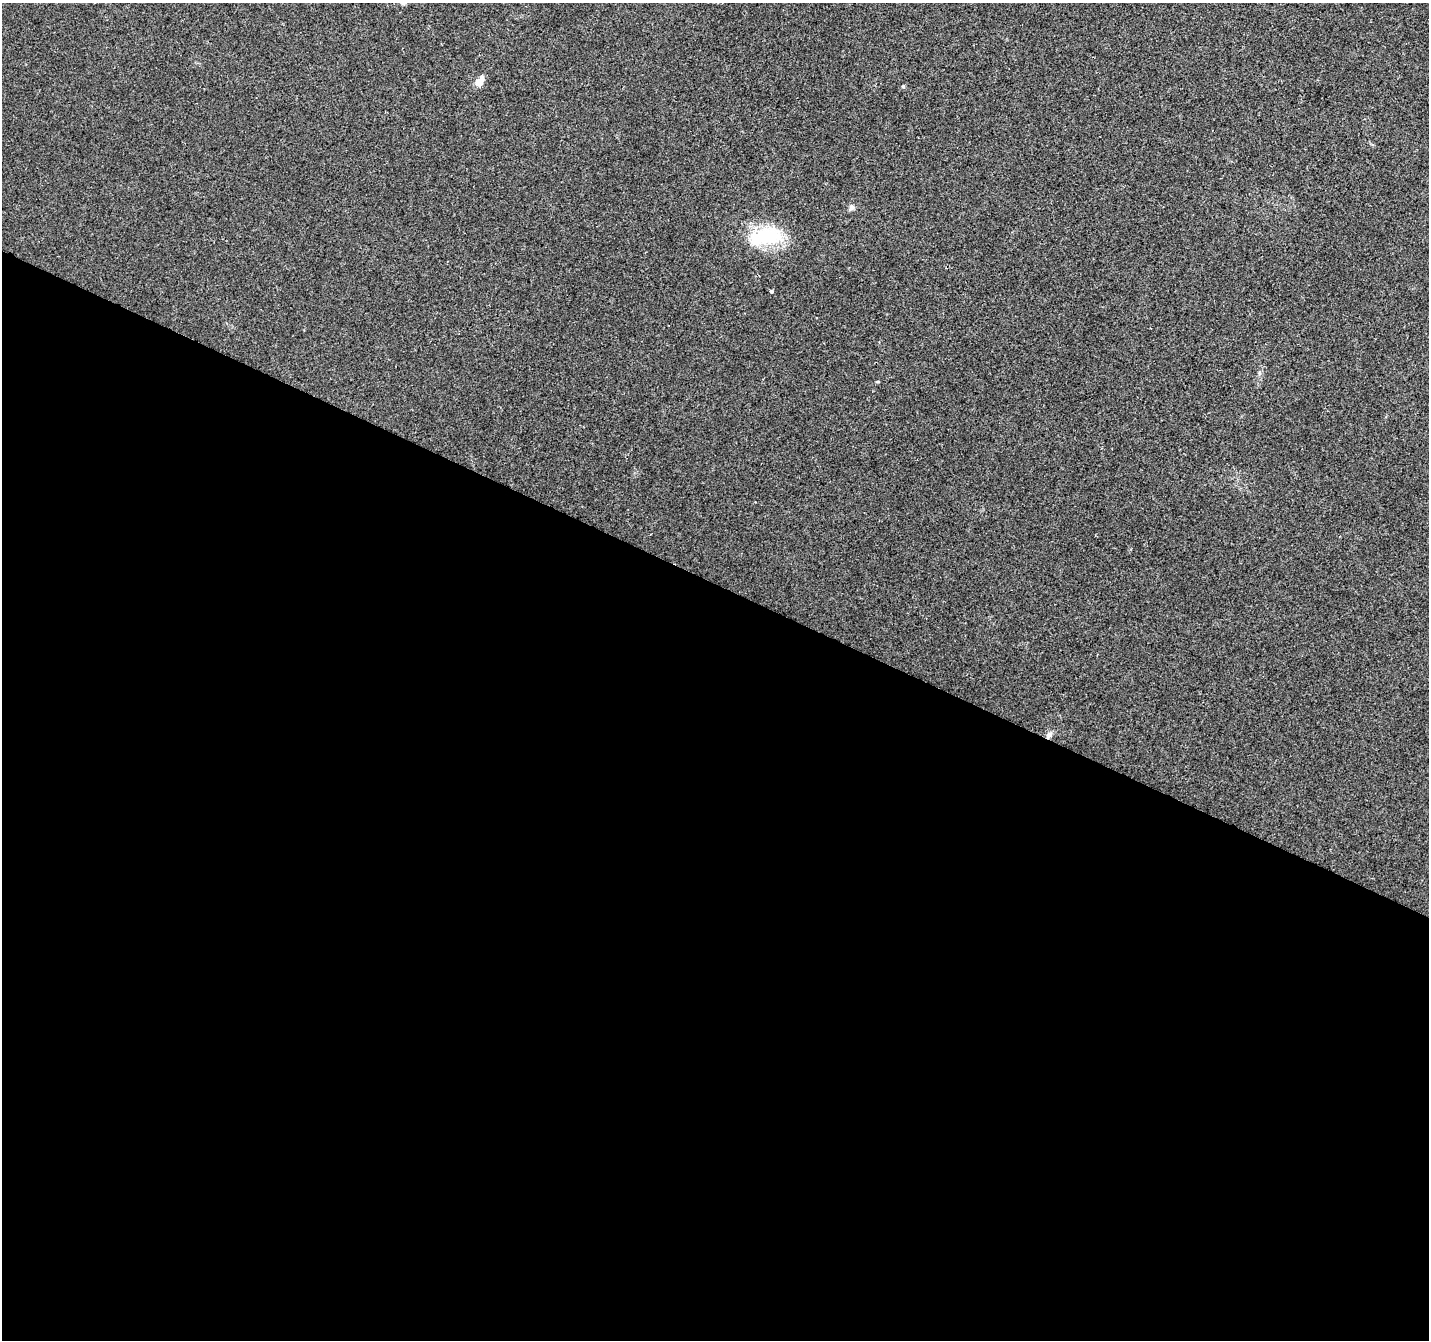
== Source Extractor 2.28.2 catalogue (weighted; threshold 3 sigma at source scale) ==
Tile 14 of 4 x 4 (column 2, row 4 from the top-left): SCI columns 1428-2854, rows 203-1540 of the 5715 x 5822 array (HDU 1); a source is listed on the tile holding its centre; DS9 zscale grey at full resolution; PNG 1431 x 1342 px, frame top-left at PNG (2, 3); no overlay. Shown black and unused: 57% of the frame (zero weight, under 2 of 3 exposures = <1% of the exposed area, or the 3 px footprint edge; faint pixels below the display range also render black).
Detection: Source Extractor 2.28.2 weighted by HDU 2 'WHT'; one run over the whole footprint, this tile lists its part. Background 0.0438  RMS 0.0065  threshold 0.0293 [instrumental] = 3 sigma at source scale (4.5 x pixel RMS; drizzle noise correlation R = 1.50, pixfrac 1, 0.0396/0.0396 arcsec/px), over >= 5 px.
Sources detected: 6; all 6 listed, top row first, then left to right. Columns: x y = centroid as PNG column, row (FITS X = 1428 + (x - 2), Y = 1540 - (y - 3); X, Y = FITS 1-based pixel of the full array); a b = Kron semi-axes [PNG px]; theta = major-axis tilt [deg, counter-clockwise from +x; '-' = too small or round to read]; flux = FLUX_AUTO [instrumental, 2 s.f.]
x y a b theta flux
479 82 11 7 46 6.1
903 86 5 4 - 0.74
851 208 8 6 76 2
766 236 42 21 13 41
771 291 4 3 - 2.3
1049 735 9 7 51 2.6
Overlapping masked pixels (flux is a lower limit): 1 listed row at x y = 1049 735